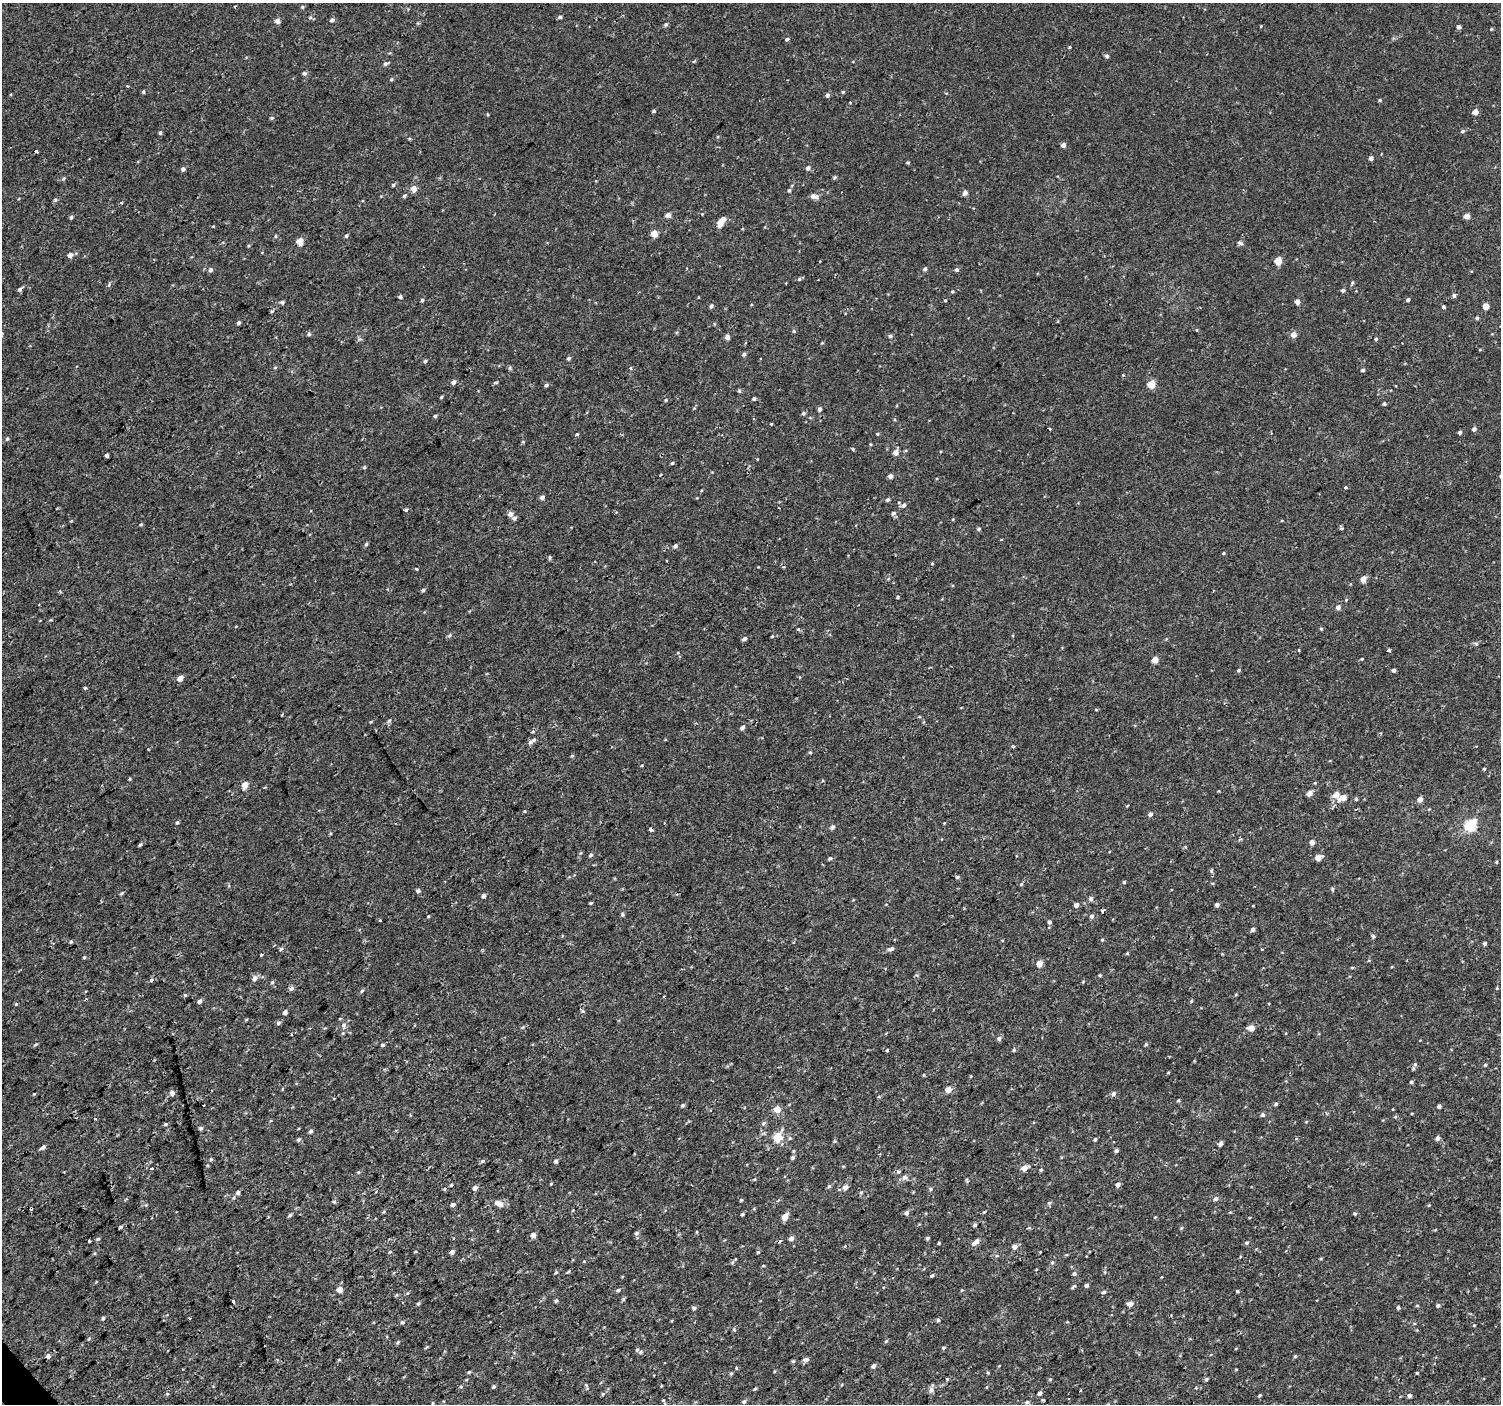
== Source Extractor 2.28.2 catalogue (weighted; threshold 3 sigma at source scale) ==
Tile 7 of 4 x 4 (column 3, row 2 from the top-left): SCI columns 3001-4499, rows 2947-4348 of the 6003 x 5958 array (HDU 1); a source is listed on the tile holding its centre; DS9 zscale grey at full resolution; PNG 1503 x 1406 px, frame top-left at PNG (2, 3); no overlay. Shown black and unused: <1% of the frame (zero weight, under 2 of 3 exposures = <1% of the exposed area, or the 3 px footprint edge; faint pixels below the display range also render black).
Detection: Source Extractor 2.28.2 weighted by HDU 2 'WHT'; one run over the whole footprint, this tile lists its part. Background 2.98e-04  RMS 0.002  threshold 0.00922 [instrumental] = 3 sigma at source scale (4.5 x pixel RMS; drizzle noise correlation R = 1.50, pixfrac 1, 0.0396/0.0396 arcsec/px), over >= 5 px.
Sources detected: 390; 4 cosmic-ray / hot-pixel residue — not listed; the other 386 listed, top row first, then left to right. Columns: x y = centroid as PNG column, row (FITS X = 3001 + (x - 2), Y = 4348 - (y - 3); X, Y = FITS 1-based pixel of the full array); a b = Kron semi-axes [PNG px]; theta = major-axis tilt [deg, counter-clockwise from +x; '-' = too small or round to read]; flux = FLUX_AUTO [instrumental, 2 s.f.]
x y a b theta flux
302 7 5 5 - 0.25
310 17 6 5 - 0.36
560 17 5 4 - 0.38
332 20 4 4 - 0.65
278 21 4 4 - 1.3
666 24 5 5 - 0.39
1261 26 3 3 - 0.19
1459 27 4 4 - 0.68
1491 29 4 3 - 0.2
787 39 5 4 - 0.39
1070 47 3 3 - 0.41
1107 56 5 4 - 0.48
694 61 4 3 - 0.24
386 63 9 5 22 0.46
304 73 5 4 - 0.48
391 79 5 4 - 0.29
143 92 5 4 - 0.31
843 92 5 4 - 0.23
827 95 4 4 - 0.58
1380 100 4 3 - 0.28
850 103 3 2 - 0.17
654 111 4 3 - 0.28
1475 112 4 4 - 1.8
272 118 5 4 - 0.26
1463 131 5 5 - 0.37
160 133 4 4 - 0.37
409 139 5 3 - 0.2
1063 145 4 4 - 1
37 152 3 3 - 1.6
1371 158 4 4 - 0.68
908 163 5 3 - 0.22
808 168 5 5 - 0.73
183 169 5 5 - 0.58
835 177 5 5 - 0.32
63 178 6 4 45 0.29
393 185 4 4 - 0.35
414 189 5 4 - 2.3
789 190 5 4 - 0.36
965 193 5 4 - 0.99
404 196 5 4 - 0.35
814 196 10 6 -9 1
55 200 5 4 - 0.3
121 203 3 3 - 0.23
702 214 4 4 - 0.14
668 215 5 4 - 1.3
1467 216 4 4 - 1.5
71 217 4 4 - 0.4
723 219 6 5 - 0.74
720 223 5 4 - 2.8
213 226 5 3 - 0.16
654 234 5 4 - 2.9
276 236 4 4 - 0.24
346 236 5 4 - 0.35
300 241 5 4 - 3.4
1240 243 8 5 -28 0.46
70 255 5 5 - 0.92
1278 261 5 5 - 3.6
925 269 5 4 - 0.53
210 270 5 5 - 0.49
956 270 5 5 - 0.42
799 279 6 5 - 0.3
1352 283 5 4 - 0.28
109 285 7 5 70 0.34
20 289 6 4 53 0.52
1343 290 5 4 - 0.45
952 291 4 4 - 0.25
1454 295 5 5 - 0.49
400 297 5 4 - 0.51
422 300 4 4 - 0.3
945 300 3 3 - 0.18
1408 300 4 4 - 0.4
282 302 5 4 - 0.5
1297 302 4 4 - 1.4
711 306 5 4 - 0.53
1486 306 4 4 - 2.3
1443 307 3 3 - 1
1477 318 4 4 - 0.34
239 323 4 3 - 0.49
1196 330 3 3 - 0.23
794 331 5 4 - 0.27
309 334 5 4 - 0.39
1293 335 5 4 - 2
890 336 5 4 - 0.46
727 337 4 4 - 1.2
1376 339 4 4 - 0.26
822 343 5 3 - 0.17
744 354 5 4 - 0.5
569 358 5 4 - 0.37
425 361 5 4 - 0.37
275 367 5 3 - 0.2
510 368 6 4 -73 0.29
630 368 3 3 - 0.58
1363 370 5 4 - 0.33
453 382 5 4 - 0.84
496 382 6 3 17 0.24
1151 384 5 5 - 4.7
546 385 5 4 - 0.42
739 391 5 4 - 0.31
441 397 5 3 - 0.26
754 399 4 4 - 0.36
666 400 5 4 - 0.26
1384 404 4 4 - 0.36
820 409 5 4 - 0.58
803 413 5 5 - 0.4
435 416 5 4 - 0.35
771 424 3 3 - 0.29
1049 429 4 3 - 0.3
1474 429 4 4 - 0.62
1460 432 4 4 - 0.43
577 434 4 4 - 0.25
878 434 5 4 - 0.22
7 439 5 5 - 0.34
523 442 5 4 - 0.23
870 444 5 3 - 0.17
853 449 3 3 - 0.44
896 452 6 4 69 1.3
107 455 4 3 - 2.1
672 463 4 4 - 0.26
364 467 5 4 - 0.25
660 475 3 2 - 0.23
890 476 4 4 - 0.85
1346 488 3 3 - 0.65
542 497 5 4 - 0.7
887 500 5 4 - 0.39
904 505 7 5 46 0.59
406 509 4 4 - 0.37
893 513 6 5 - 0.52
510 514 5 5 - 1.1
514 518 5 5 - 0.49
953 519 4 3 - 0.16
141 524 5 4 - 0.19
1341 528 6 4 -42 0.35
979 529 5 5 - 0.3
366 544 5 4 - 0.32
675 546 5 4 - 0.52
1223 553 4 3 - 0.22
550 557 5 5 - 0.28
932 563 4 4 - 0.2
417 569 4 3 - 0.33
1363 579 5 4 - 2
423 590 5 4 - 0.38
897 597 3 2 - 0.22
1346 600 4 4 - 0.2
1338 607 5 5 - 0.86
798 629 5 4 - 0.24
1321 629 5 4 - 0.24
450 635 6 5 - 0.36
772 636 4 4 - 0.17
744 639 6 4 32 0.52
1476 643 6 4 -2 0.31
1389 650 4 3 - 0.94
678 653 4 3 - 0.16
1362 659 3 3 - 0.17
1155 660 4 4 - 2.3
1239 670 5 4 - 0.32
1394 670 4 3 - 0.55
180 678 5 4 - 1.9
85 688 4 3 - 0.27
1096 709 5 3 - 0.17
742 728 5 4 - 0.65
1381 733 4 3 - 0.2
534 740 7 6 - 0.64
1013 746 4 3 - 0.29
810 752 4 4 - 0.23
572 756 5 4 - 0.23
1484 769 4 3 - 0.21
130 779 4 3 - 0.23
245 785 5 4 - 2.6
1309 793 6 4 37 1.1
1336 795 6 5 - 1.7
1343 798 7 5 21 2.4
1356 799 4 4 - 0.24
1420 799 4 4 - 1.5
1127 806 4 3 - 0.16
1356 809 4 2 - 0.23
525 811 4 3 - 0.18
1150 814 5 4 - 0.73
177 822 5 3 - 0.32
1470 826 7 5 51 19
832 827 5 4 - 0.7
651 829 4 3 - 0.72
1312 842 4 4 - 1.2
140 845 4 3 - 0.37
591 855 5 4 - 0.37
1318 857 5 4 - 2.2
830 858 5 4 - 0.37
1496 862 4 4 - 0.22
1211 871 6 5 - 0.33
957 877 5 4 - 0.33
1124 882 4 4 - 0.23
1021 884 6 3 46 0.23
1332 889 5 4 - 0.28
418 891 5 4 - 0.57
122 893 5 4 - 0.26
483 896 5 4 - 0.68
1091 899 5 5 - 0.61
591 903 4 3 - 0.22
1076 905 4 4 - 0.91
1217 905 5 4 - 0.5
1102 911 4 3 - 0.42
623 915 5 5 - 0.31
428 916 4 3 - 0.21
1092 916 5 5 - 0.57
380 920 4 3 - 0.15
1049 922 4 4 - 0.52
1253 929 4 4 - 0.6
1373 936 6 5 - 0.34
1102 939 5 3 - 0.2
71 942 5 4 - 0.23
1485 943 4 3 - 0.44
281 949 5 4 - 0.35
891 949 8 5 17 0.62
1127 953 4 4 - 0.2
261 955 3 2 - 0.28
84 957 4 4 - 0.23
1039 964 6 5 - 1.7
1100 975 4 4 - 0.25
255 978 6 5 - 1.1
151 980 5 5 - 0.32
272 982 5 4 - 0.28
291 989 6 5 - 0.62
362 991 5 4 - 0.29
185 995 5 5 - 0.26
199 1001 5 4 - 0.64
16 1004 5 4 - 0.21
582 1011 6 4 -21 0.32
285 1012 4 4 - 0.76
246 1020 5 3 - 0.19
278 1023 5 5 - 0.49
344 1025 8 7 - 0.78
523 1027 6 3 71 0.22
1251 1028 5 5 - 2.1
999 1038 6 5 - 0.55
36 1044 5 3 - 0.24
1146 1044 5 5 - 0.3
383 1045 4 4 - 0.43
887 1050 4 3 - 0.3
1014 1050 5 4 - 0.29
1415 1064 7 5 75 0.52
1485 1065 4 4 - 0.24
1168 1073 5 3 - 0.17
924 1075 5 3 - 0.18
1411 1082 4 4 - 0.36
948 1090 4 4 - 2.5
172 1093 5 5 - 0.98
34 1094 4 3 - 0.16
1113 1094 6 5 - 0.59
1178 1101 5 3 - 0.21
1276 1104 4 4 - 0.35
683 1105 5 4 - 0.38
1439 1106 4 4 - 0.58
777 1109 5 5 - 2.4
1263 1115 5 5 - 0.45
1306 1122 5 3 - 0.16
763 1123 7 5 42 0.42
166 1124 5 4 - 0.33
201 1128 5 5 - 0.39
311 1131 5 4 - 0.43
777 1137 6 5 - 6.1
1437 1138 4 4 - 0.77
298 1139 5 4 - 0.37
1095 1139 4 4 - 0.37
835 1141 5 4 - 0.24
1221 1143 5 4 - 0.74
43 1147 6 4 32 0.54
1116 1151 4 3 - 0.5
793 1158 4 4 - 0.5
211 1159 5 4 - 0.25
483 1161 6 5 - 0.4
556 1161 5 4 - 0.49
151 1168 4 3 - 0.47
1024 1168 6 5 - 1.9
1041 1170 5 4 - 0.29
358 1172 5 4 - 0.25
898 1172 5 5 - 0.37
904 1177 7 6 - 0.88
754 1179 4 4 - 0.21
551 1184 4 3 - 0.19
451 1185 5 4 - 0.2
1118 1185 5 4 - 0.78
829 1186 7 4 45 0.31
845 1187 6 5 - 0.91
475 1188 5 4 - 0.95
444 1189 5 4 - 0.23
930 1189 6 5 - 0.35
376 1191 4 3 - 0.36
238 1192 5 5 - 0.5
861 1192 5 4 - 0.26
234 1197 6 4 72 0.26
1215 1199 6 5 - 0.57
741 1200 4 4 - 0.24
334 1202 6 4 -67 0.31
1049 1203 5 5 - 0.36
499 1204 9 5 -24 2
453 1205 5 4 - 0.7
1429 1205 5 3 - 0.17
384 1212 5 4 - 0.26
984 1212 4 3 - 0.19
906 1213 5 5 - 0.77
742 1214 4 4 - 0.34
1355 1214 4 4 - 0.3
290 1215 5 4 - 0.37
785 1217 6 5 - 2.1
1155 1217 4 4 - 0.17
975 1225 4 4 - 0.41
120 1226 3 3 - 0.74
1029 1228 6 3 18 0.21
1181 1228 5 3 - 0.21
697 1232 5 3 - 0.19
636 1233 5 5 - 0.49
533 1235 5 4 - 1.3
791 1238 5 4 - 0.96
927 1238 4 4 - 0.32
98 1239 5 4 - 0.3
89 1241 4 3 - 0.75
976 1242 10 5 37 1.2
939 1243 3 3 - 0.23
1247 1243 5 5 - 0.35
1014 1246 5 5 - 1.2
390 1252 5 4 - 0.23
452 1252 5 4 - 0.74
758 1252 4 4 - 0.26
1040 1252 3 3 - 0.15
584 1261 4 3 - 0.16
1052 1262 6 5 - 0.34
763 1266 5 3 - 0.19
556 1272 5 4 - 0.25
568 1272 6 3 20 0.21
1074 1274 5 4 - 0.49
932 1275 5 3 - 0.29
1161 1277 4 2 - 0.14
1087 1285 4 4 - 0.56
1073 1286 9 3 39 0.4
340 1289 4 4 - 2
618 1290 6 4 28 0.38
1237 1291 3 3 - 0.57
1104 1292 6 4 7 0.41
233 1301 4 3 - 1.2
556 1301 5 4 - 0.32
418 1304 5 4 - 0.31
1130 1304 5 5 - 1.4
1417 1306 5 3 - 0.19
1438 1306 5 4 - 0.44
1398 1307 4 4 - 0.39
694 1308 6 5 - 0.4
103 1318 5 4 - 0.34
189 1318 3 3 - 0.34
938 1320 5 5 - 0.33
402 1322 5 5 - 0.29
1474 1325 4 3 - 0.19
734 1330 5 4 - 0.26
89 1339 6 4 45 0.26
886 1341 4 4 - 0.24
397 1342 5 4 - 0.3
426 1347 7 2 44 0.2
943 1348 5 4 - 0.29
641 1352 7 6 - 0.53
48 1356 4 4 - 0.75
1295 1356 4 4 - 0.25
339 1360 5 3 - 0.17
806 1360 6 5 - 0.67
793 1361 5 4 - 0.24
873 1366 4 4 - 0.67
736 1368 3 3 - 0.27
1236 1369 3 3 - 0.17
469 1372 4 4 - 0.24
731 1373 5 4 - 0.28
1417 1373 4 3 - 0.19
947 1379 4 4 - 0.23
1050 1379 5 4 - 0.23
1206 1379 5 4 - 0.34
461 1386 5 3 - 0.2
493 1387 4 4 - 0.36
987 1387 5 3 - 0.16
755 1389 4 3 - 0.24
931 1390 7 7 - 0.72
1080 1390 4 2 - 0.33
1040 1393 5 4 - 0.56
603 1394 6 5 - 0.26
1259 1395 4 3 - 0.23
1409 1396 5 4 - 0.69
1069 1398 3 2 - 0.18
663 1400 3 3 - 0.16
744 1402 6 4 49 0.34
1027 1402 6 5 - 0.39
433 1403 4 3 - 0.18
Overlapping masked pixels (flux is a lower limit): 1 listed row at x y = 651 829